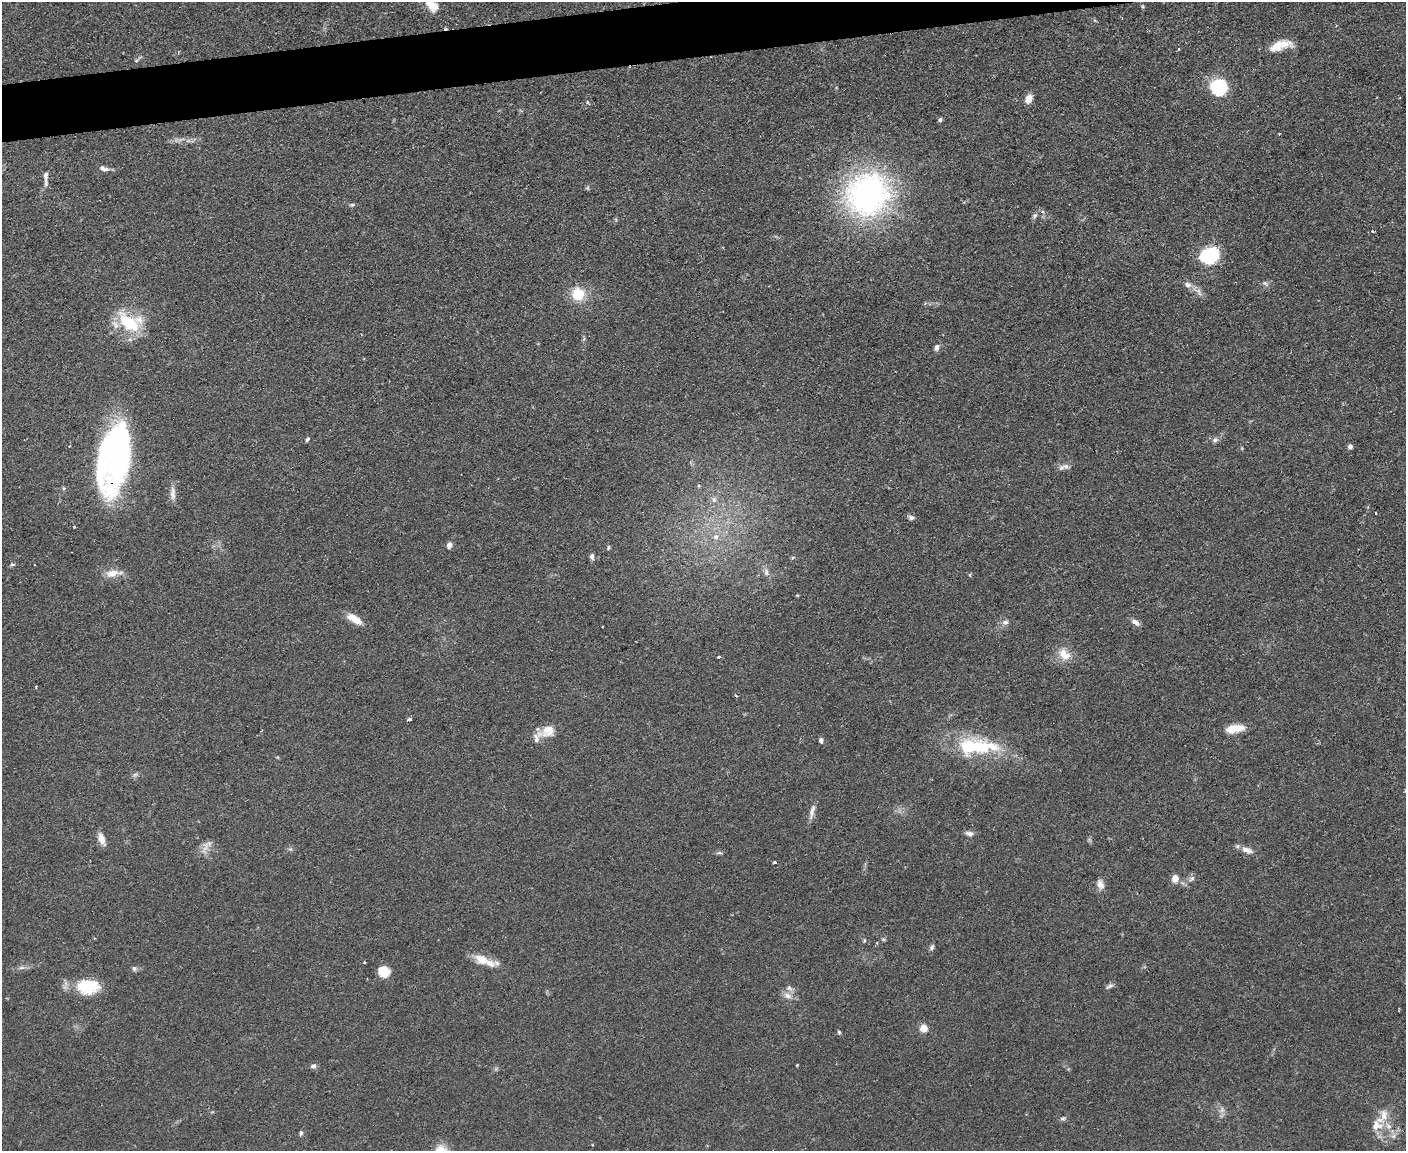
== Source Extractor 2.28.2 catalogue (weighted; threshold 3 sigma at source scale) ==
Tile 8 of 3 x 4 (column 2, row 3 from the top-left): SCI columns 1532-2935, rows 1151-2299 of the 4575 x 4598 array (HDU 1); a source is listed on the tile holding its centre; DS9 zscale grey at full resolution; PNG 1408 x 1153 px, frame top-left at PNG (2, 2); no overlay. Shown black and unused: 3% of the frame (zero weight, under 2 of 3 exposures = <1% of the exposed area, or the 3 px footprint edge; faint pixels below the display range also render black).
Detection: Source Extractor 2.28.2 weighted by HDU 2 'WHT'; one run over the whole footprint, this tile lists its part. Background 0.083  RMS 0.0059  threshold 0.0264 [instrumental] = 3 sigma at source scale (4.5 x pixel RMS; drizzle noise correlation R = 1.50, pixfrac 1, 0.05/0.05 arcsec/px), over >= 5 px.
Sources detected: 94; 2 too faint to see at this stretch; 2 inside a brighter object's white glare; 4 cosmic-ray / hot-pixel residue — not listed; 5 inside a brighter listed object's ellipse — not listed separately; the other 81 listed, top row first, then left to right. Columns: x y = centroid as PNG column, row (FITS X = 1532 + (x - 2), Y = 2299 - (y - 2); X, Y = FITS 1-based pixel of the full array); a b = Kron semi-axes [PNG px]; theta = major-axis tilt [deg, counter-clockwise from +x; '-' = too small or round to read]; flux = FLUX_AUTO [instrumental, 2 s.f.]
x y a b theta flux
431 4 24 11 -56 9.6
1143 6 5 3 - 0.65
1280 45 26 10 17 11
1218 87 15 15 - 31
1029 99 9 7 64 6.2
587 102 5 3 - 0.66
940 120 6 5 - 1.2
104 169 14 6 -14 2.6
45 176 13 7 87 2.8
867 194 60 55 31 140
352 205 6 5 - 1.1
1034 216 8 5 46 1.5
1372 231 4 3 - 1.2
1209 255 17 14 23 41
1265 284 10 5 -41 1.5
1188 285 10 7 -13 2.9
1199 292 13 4 -71 2.1
578 294 15 15 - 15
129 322 34 21 -26 29
937 347 7 6 - 2.6
307 439 6 4 53 1
1215 440 8 7 - 1.8
1350 447 6 5 - 1.7
116 462 71 27 78 170
1066 466 9 8 - 2.6
698 486 5 3 - 0.72
64 488 5 3 - 0.78
173 493 19 6 -88 3.7
714 499 9 6 75 2.2
911 518 8 6 -30 1.7
74 527 3 2 - 0.62
716 537 8 8 - 2.9
449 545 7 6 - 2.9
608 547 6 4 55 0.91
592 557 8 5 -81 1.9
12 565 7 5 18 1.1
766 572 11 7 -83 2.5
113 573 23 9 8 6.8
970 575 4 3 - 0.71
797 595 5 3 - 0.49
354 619 18 7 -31 9.2
1005 622 9 7 14 2.3
1135 622 11 6 -32 2.8
1064 654 19 14 -35 8.6
719 657 3 3 - 1.2
36 687 3 2 - 0.77
409 719 4 3 - 1.4
1235 729 22 8 9 10
548 731 23 13 22 9.8
821 740 6 5 - 1.7
968 746 12 11 - 26
992 746 28 12 -30 15
812 811 22 6 76 3.7
969 833 11 6 -9 2.3
101 839 14 7 -68 5.3
205 847 20 5 64 3.5
290 849 7 4 -17 0.98
1247 850 17 8 -20 4.5
719 853 7 4 0 1
775 862 3 3 - 1.2
1175 878 7 6 - 5.9
1192 878 10 6 39 2.2
1100 884 14 9 -74 3.7
883 939 5 5 - 0.9
932 947 8 5 59 1.4
482 960 22 9 -18 11
364 962 4 3 - 0.49
21 968 9 4 0 1.7
134 968 7 6 - 1.5
384 972 10 9 - 12
1110 986 11 5 32 1.7
88 987 27 17 0 22
787 995 11 8 -25 3.6
924 1028 9 9 - 5
839 1032 6 4 -84 0.83
797 1065 3 2 - 0.62
313 1066 7 6 - 1.8
1383 1116 27 13 65 11
1063 1118 8 6 20 1.3
301 1133 7 4 80 1.1
1393 1136 6 6 - 1.9
Overlapping masked pixels (flux is a lower limit): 1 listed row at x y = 116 462
Isophote crosses this tile's border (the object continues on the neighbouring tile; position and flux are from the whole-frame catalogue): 1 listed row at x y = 431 4